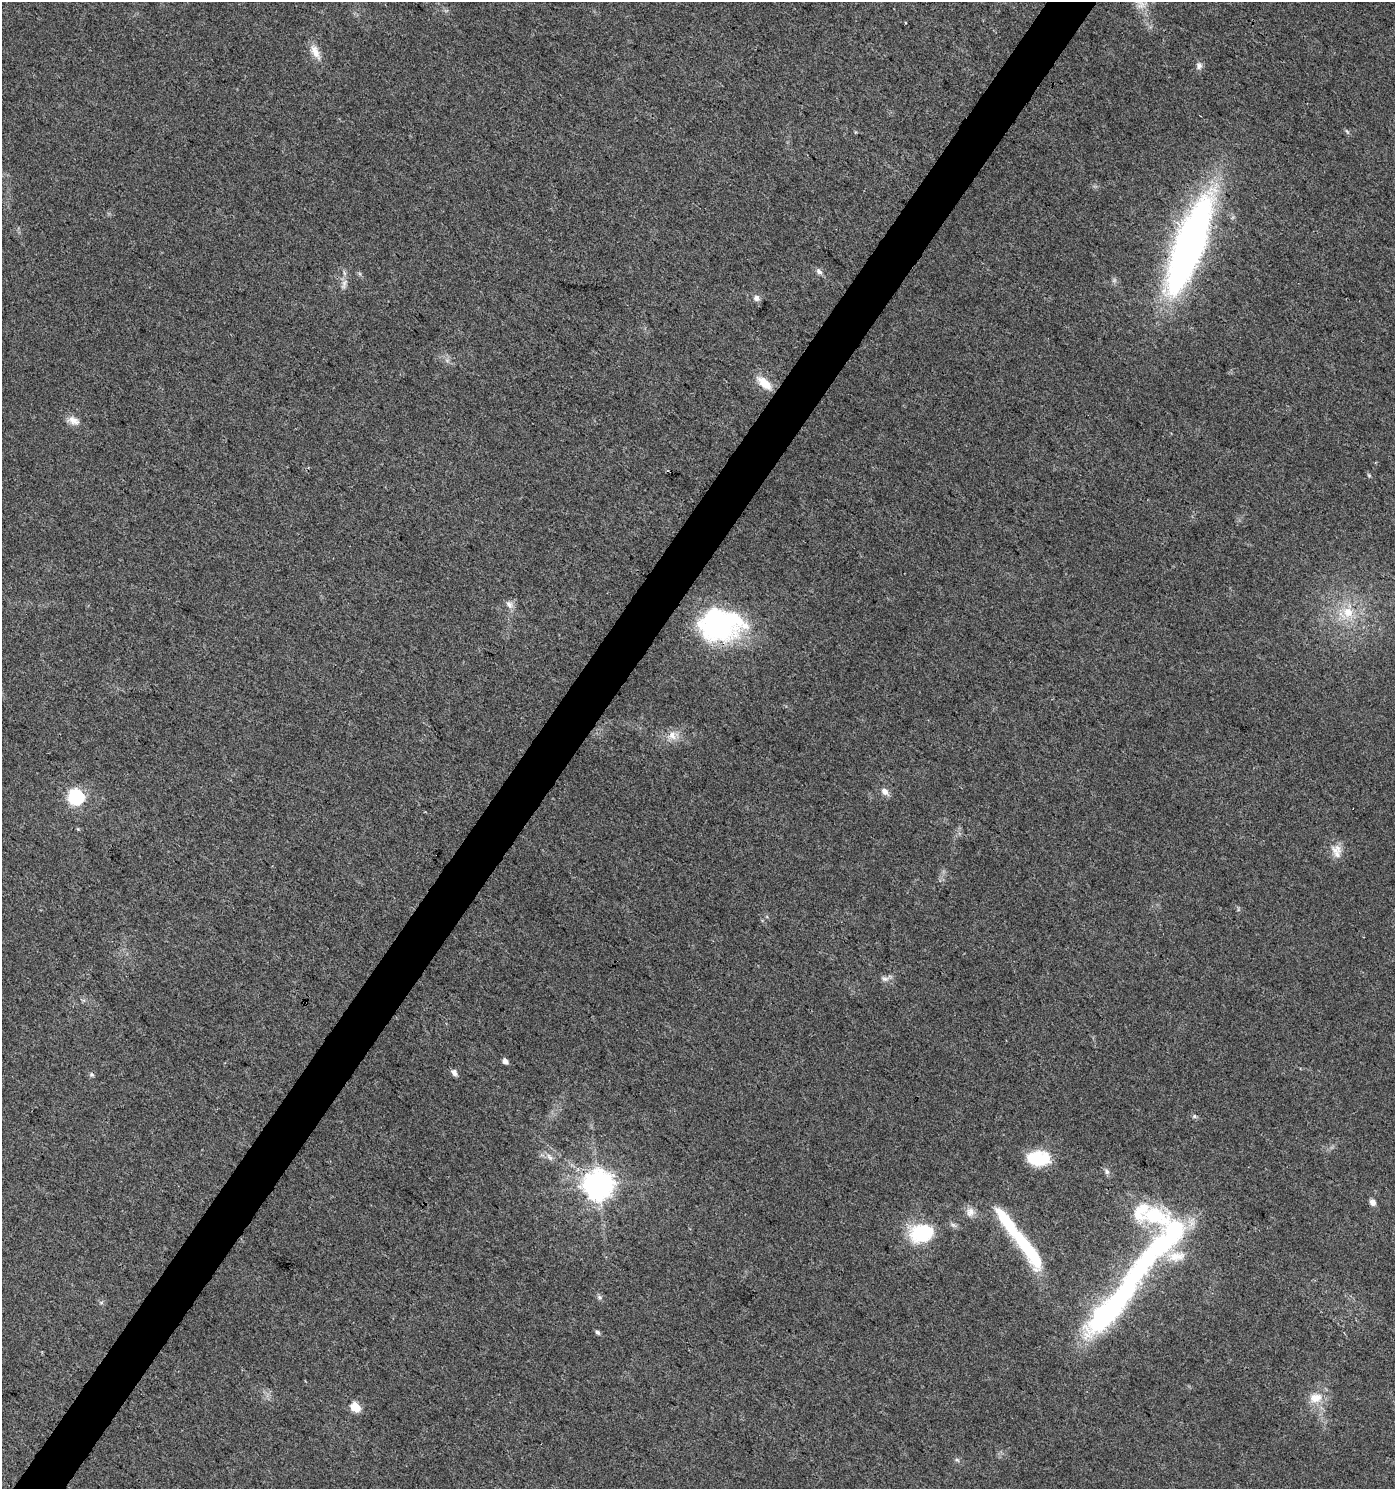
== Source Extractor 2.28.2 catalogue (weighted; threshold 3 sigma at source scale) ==
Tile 7 of 4 x 4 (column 3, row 2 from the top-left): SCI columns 2964-4356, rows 2980-4466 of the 5997 x 5955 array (HDU 1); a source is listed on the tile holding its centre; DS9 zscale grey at full resolution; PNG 1397 x 1491 px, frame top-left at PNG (2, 2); no overlay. Shown black and unused: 4% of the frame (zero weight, under 3 of 4 exposures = <1% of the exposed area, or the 3 px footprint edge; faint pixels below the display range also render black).
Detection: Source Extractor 2.28.2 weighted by HDU 2 'WHT'; one run over the whole footprint, this tile lists its part. Background 0.0437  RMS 0.0042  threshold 0.0188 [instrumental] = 3 sigma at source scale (4.5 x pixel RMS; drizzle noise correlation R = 1.50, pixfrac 1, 0.0396/0.0396 arcsec/px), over >= 5 px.
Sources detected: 47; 5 inside a brighter object's white glare — not listed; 4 inside a brighter listed object's ellipse — not listed separately; the other 38 listed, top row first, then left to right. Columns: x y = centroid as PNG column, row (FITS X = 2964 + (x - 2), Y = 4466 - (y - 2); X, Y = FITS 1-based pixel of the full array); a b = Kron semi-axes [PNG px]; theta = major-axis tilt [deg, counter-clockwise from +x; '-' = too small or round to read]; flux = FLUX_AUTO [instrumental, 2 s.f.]
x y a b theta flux
315 52 22 9 -64 4.7
1199 66 9 8 - 1.6
1347 131 8 3 -45 0.59
1189 245 91 24 69 220
819 271 9 7 -35 1.6
344 284 16 6 71 2.2
756 298 9 8 - 1.7
764 383 22 10 -43 6.8
73 420 17 9 -24 3.3
1369 475 6 5 - 0.56
509 604 11 8 -52 2.2
1348 612 17 15 -62 9.7
721 625 52 34 1 61
672 735 13 10 -69 3.8
885 792 10 7 -46 2.5
76 797 7 6 - 100
78 829 4 4 - 0.43
1337 851 20 12 -81 4.8
885 979 12 7 -7 1.9
505 1061 5 4 - 2.3
454 1073 8 6 -65 1.7
91 1074 7 5 -19 0.74
1194 1116 6 5 - 0.72
550 1157 12 6 -53 1.7
1038 1158 24 15 -1 16
1107 1172 8 6 -75 1.1
599 1185 9 9 - 600
1373 1202 7 6 - 2.2
1141 1211 33 19 64 15
970 1212 12 11 - 3
922 1233 22 16 13 29
1029 1250 54 13 -54 33
1150 1256 136 27 49 95
599 1297 6 5 - 0.86
598 1332 5 4 - 1.1
1315 1398 17 13 9 6.9
355 1407 6 5 - 18
957 1460 7 4 -36 0.69
Overlapping masked pixels (flux is a lower limit): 2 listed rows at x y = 1189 245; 1150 1256